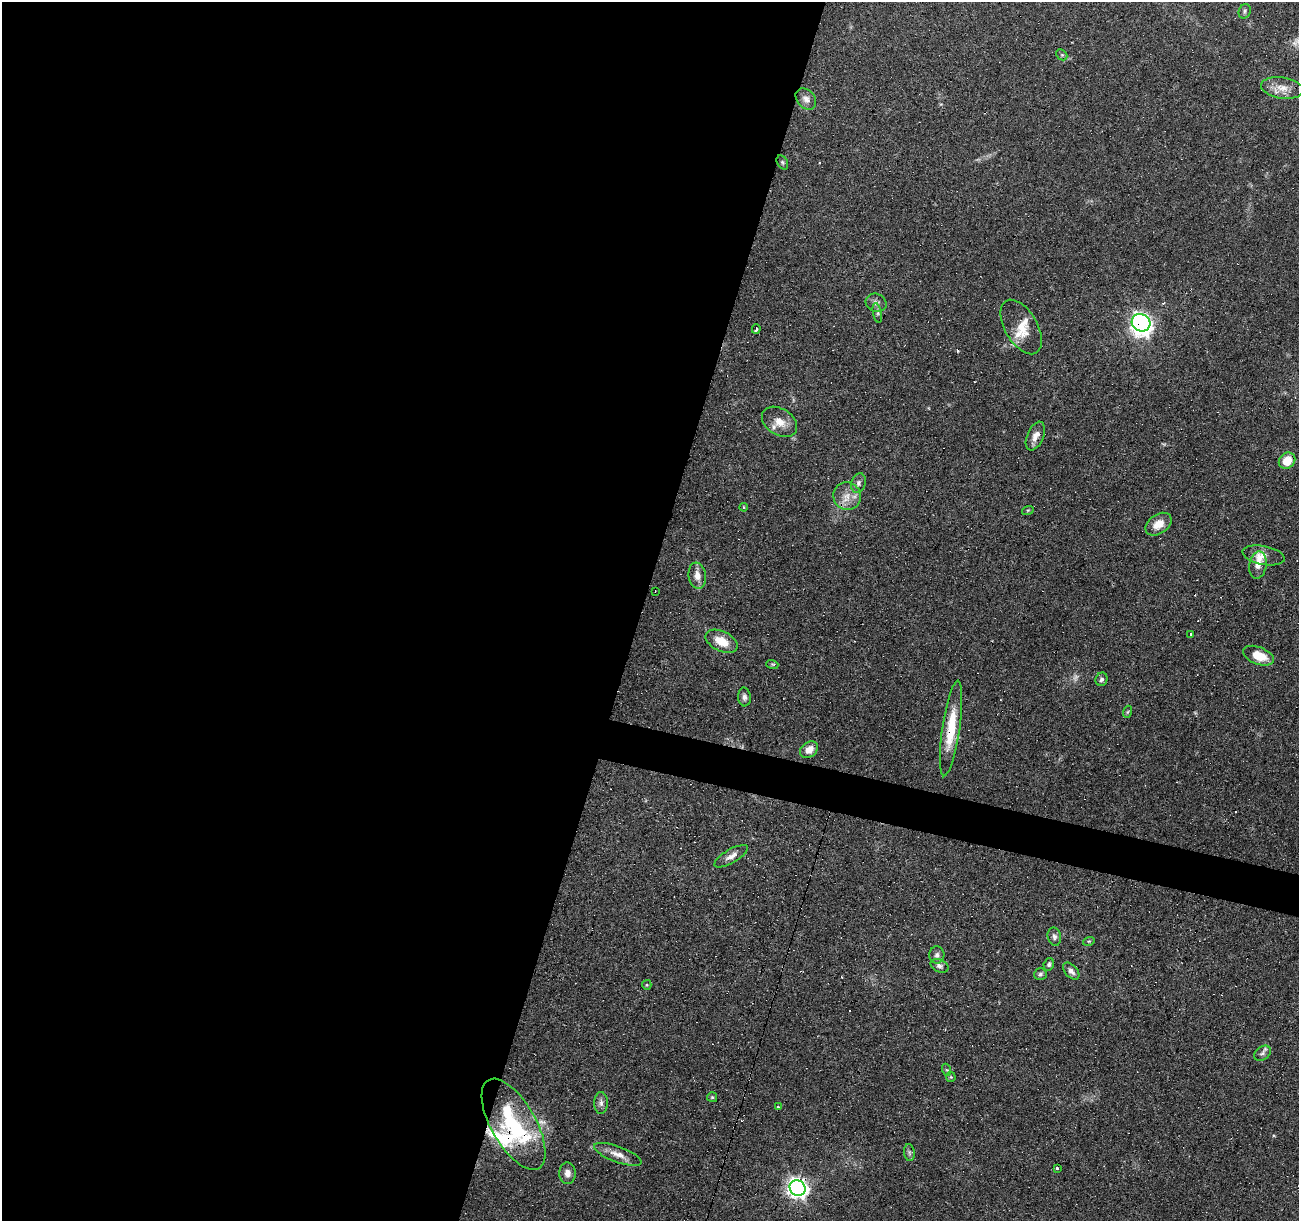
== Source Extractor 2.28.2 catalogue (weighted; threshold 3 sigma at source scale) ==
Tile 5 of 4 x 4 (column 1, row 2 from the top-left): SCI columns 1-1297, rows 2652-3870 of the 5191 x 5367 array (HDU 1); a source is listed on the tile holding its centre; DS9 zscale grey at full resolution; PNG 1301 x 1223 px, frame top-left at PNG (2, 2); each listed source drawn as its Kron ellipse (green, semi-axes under 4 px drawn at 4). Shown black and unused: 51% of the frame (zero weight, under 4 of 8 exposures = <1% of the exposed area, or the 3 px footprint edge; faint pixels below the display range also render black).
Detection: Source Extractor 2.28.2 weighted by HDU 2 'WHT'; one run over the whole footprint, this tile lists its part. Background 0.0351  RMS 0.0019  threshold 0.00791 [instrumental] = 3 sigma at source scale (4.09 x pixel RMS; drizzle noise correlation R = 1.36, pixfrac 0.8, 0.0396/0.0396 arcsec/px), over >= 5 px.
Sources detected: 71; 2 too faint to see at this stretch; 1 inside a brighter object's white glare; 10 cosmic-ray / hot-pixel residue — neither listed nor drawn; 6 inside a brighter listed object's ellipse — not listed separately; the other 52 listed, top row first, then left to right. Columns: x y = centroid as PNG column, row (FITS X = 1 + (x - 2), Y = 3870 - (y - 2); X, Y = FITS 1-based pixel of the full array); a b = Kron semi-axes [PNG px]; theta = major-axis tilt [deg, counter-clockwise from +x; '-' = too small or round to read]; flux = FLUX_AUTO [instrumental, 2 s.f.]
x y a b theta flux
1245 11 7 6 - 0.4
1062 55 6 4 -44 0.3
1282 88 21 10 -8 2.2
806 99 12 9 -49 0.92
782 162 7 5 -60 0.3
876 303 11 9 -25 0.8
877 313 10 3 -78 0.39
1141 323 9 8 - 68
1021 327 30 16 -60 3.4
756 329 5 3 - 0.86
780 422 19 13 -32 2.3
1035 436 15 8 67 1.3
1287 461 9 7 43 3.2
858 483 10 7 69 0.67
847 496 14 13 - 2.2
744 507 4 4 - 0.19
1028 510 6 3 18 0.21
1158 524 14 9 35 2
1264 555 21 9 -11 1.5
1258 565 14 8 80 1.4
697 576 13 8 -82 1.5
655 591 3 2 - 0.25
1190 634 4 3 - 2.6
721 641 17 10 -26 3.1
1258 656 16 8 -21 3.5
772 664 6 4 -18 0.22
1101 679 7 6 - 0.47
744 697 9 6 -86 0.67
1127 712 6 4 70 0.25
951 728 48 8 81 6.4
809 750 10 7 38 1.7
731 856 19 7 30 1.3
1054 937 9 6 -78 0.6
1089 941 6 3 17 0.22
937 955 8 7 - 0.63
1049 964 6 5 - 0.37
939 966 9 6 -25 0.57
1071 971 10 6 -47 0.73
1040 974 6 5 - 0.4
647 985 5 4 - 0.21
1262 1053 9 6 36 0.56
947 1070 6 4 -71 0.26
951 1077 5 4 - 0.2
712 1097 5 5 - 0.23
601 1103 11 7 90 0.71
778 1107 3 3 - 0.65
514 1124 51 22 -60 18
909 1152 8 5 -84 0.4
618 1154 25 8 -20 1.9
1057 1168 3 3 - 0.35
567 1173 10 8 -89 1
798 1188 8 7 - 98
Overlapping masked pixels (flux is a lower limit): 5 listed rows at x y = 1141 323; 1287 461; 951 728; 514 1124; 798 1188